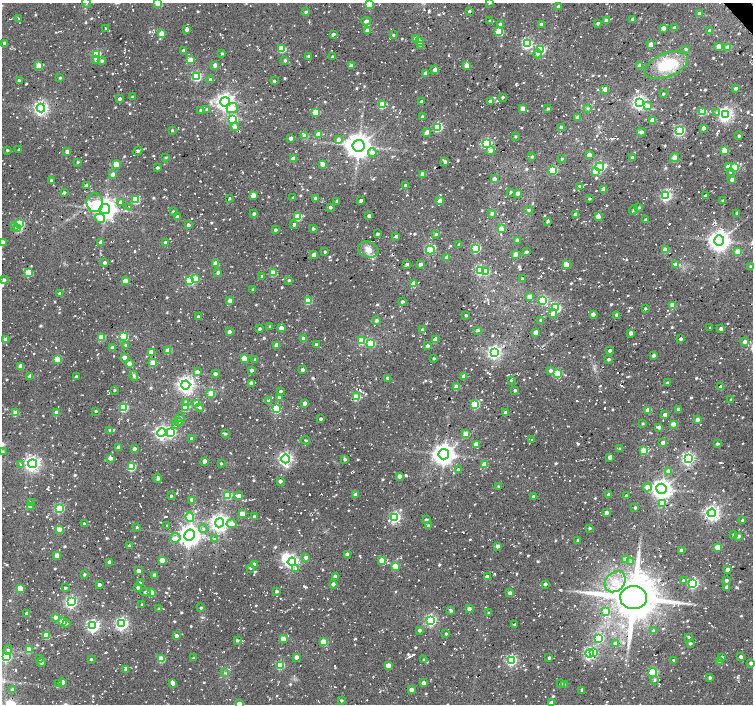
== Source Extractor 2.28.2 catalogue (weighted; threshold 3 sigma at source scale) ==
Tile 10 of 4 x 4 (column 2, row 3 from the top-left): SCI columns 1528-3029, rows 1627-3030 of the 6035 x 5996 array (HDU 1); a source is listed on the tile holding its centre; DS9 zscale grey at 2 x 2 block average (1 PNG px = mean of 2 x 2 image px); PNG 755 x 706 px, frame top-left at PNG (2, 3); each listed source drawn as its Kron ellipse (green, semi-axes under 4 px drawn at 4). Shown black and unused: <1% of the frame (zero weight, under 2 of 3 exposures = <1% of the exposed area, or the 3 px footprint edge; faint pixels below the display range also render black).
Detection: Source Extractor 2.28.2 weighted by HDU 2 'WHT'; one run over the whole footprint, this tile lists its part. Background 0.055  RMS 0.0084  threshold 0.0377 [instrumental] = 3 sigma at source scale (4.5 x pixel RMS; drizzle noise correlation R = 1.50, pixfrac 1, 0.0396/0.0396 arcsec/px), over >= 5 px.
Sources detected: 1113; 3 inside a brighter object's white glare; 33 cosmic-ray / hot-pixel residue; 2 long thin detections or spike segments (spike, bleed or trail) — neither listed nor drawn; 1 coinciding with a brighter row at this scale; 9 inside a brighter listed object's ellipse — not listed separately; of the other 1065, all 500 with FLUX_AUTO >= 2.44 (the completeness limit of this list) listed and drawn (565 fainter detections not listed), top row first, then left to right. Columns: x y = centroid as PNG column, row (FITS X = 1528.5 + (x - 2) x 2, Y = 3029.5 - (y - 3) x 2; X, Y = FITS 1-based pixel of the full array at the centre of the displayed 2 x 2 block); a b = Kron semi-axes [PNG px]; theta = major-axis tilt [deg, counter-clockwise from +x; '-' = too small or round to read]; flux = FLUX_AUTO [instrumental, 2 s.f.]
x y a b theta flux
86 3 5 3 - 2.7
158 3 3 3 - 45
490 3 3 2 - 3.9
369 5 4 3 - 65
558 6 2 2 - 5.1
469 11 2 2 - 2.9
306 12 3 3 - 3.8
699 14 3 2 - 9.7
19 18 2 2 - 3.2
633 19 2 2 - 8.8
366 21 5 3 - 7.3
489 21 3 2 - 2.9
607 21 4 3 - 14
598 23 2 2 - 4.6
500 24 3 3 - 3.5
541 24 3 3 - 4.3
663 28 3 3 - 13
675 28 3 2 - 13
106 29 3 2 - 2.9
187 30 3 3 - 6.7
367 31 3 3 - 16
710 31 3 3 - 11
499 32 3 3 - 76
161 33 3 3 - 34
333 34 3 2 - 6
393 35 2 2 - 3.7
416 39 3 3 - 19
420 42 3 3 - 20
5 43 2 2 - 7.3
527 44 4 3 - 210
651 44 3 3 - 19
421 46 4 3 - 2.6
719 46 3 3 - 17
728 48 3 3 - 24
282 49 3 3 - 79
686 49 3 2 - 3.1
540 50 3 3 - 120
183 51 3 2 - 5.4
96 54 3 3 - 130
222 54 3 2 - 3.4
537 54 4 4 - 5.2
308 56 3 2 - 3.1
332 57 3 2 - 3
96 60 4 3 - 4.5
190 60 3 3 - 34
285 60 3 3 - 4
102 61 3 3 - 4.3
39 65 3 3 - 48
215 65 3 3 - 10
467 65 3 3 - 23
666 65 23 11 22 75
351 66 3 2 - 11
639 66 3 3 - 10
435 70 3 3 - 21
426 73 3 3 - 11
197 76 3 3 - 150
60 78 3 2 - 2.5
211 80 3 3 - 6.7
19 81 2 2 - 4.9
274 81 2 2 - 3.2
736 88 3 2 - 6.4
605 89 3 3 - 16
663 94 2 2 - 3.3
132 97 3 2 - 3
503 97 2 2 - 3.8
120 99 3 2 - 6.3
490 101 3 3 - 10
225 102 5 4 - 950
421 102 2 2 - 6
640 103 4 4 - 490
382 105 3 3 - 74
647 106 4 4 - 10
41 108 4 4 - 540
232 108 6 5 - 20
548 108 3 2 - 2.7
522 109 3 3 - 17
588 109 3 3 - 2.6
201 110 3 3 - 3.5
207 110 3 3 - 3.3
316 112 3 3 - 61
702 112 3 3 - 65
716 112 3 2 - 2.8
725 115 4 4 - 570
422 117 2 2 - 3.1
578 117 3 2 - 13
233 120 4 3 - 160
653 120 3 3 - 27
235 127 4 3 - 9.6
438 127 3 3 - 140
561 128 3 2 - 15
704 128 3 3 - 11
172 130 2 2 - 3
679 131 3 3 - 210
641 132 4 3 - 7.3
426 133 3 3 - 7.2
318 134 3 3 - 26
305 136 3 3 - 31
739 136 2 2 - 3.4
515 137 2 2 - 2.5
291 138 3 2 - 8.7
338 140 4 3 - 10
487 144 4 3 - 240
359 146 6 5 - 2300
7 150 2 2 - 3.2
19 150 3 2 - 3.8
67 151 3 2 - 6.1
138 151 5 3 - 3.6
491 151 4 4 - 8.6
724 151 3 3 - 45
372 152 4 4 - 8.6
589 155 3 3 - 15
532 157 3 3 - 2.8
632 157 2 2 - 2.9
166 158 3 3 - 2.6
675 158 5 4 - 9.4
293 159 3 3 - 15
562 159 2 2 - 2.8
78 162 2 2 - 2.8
445 162 3 3 - 5.9
116 164 3 3 - 53
322 164 3 3 - 15
600 167 4 3 - 230
728 167 3 3 - 19
157 168 3 3 - 3.3
735 168 3 3 - 68
553 170 4 3 - 95
595 171 4 3 - 19
730 173 4 3 - 2.8
113 174 3 3 - 9
423 174 3 3 - 17
494 179 3 3 - 8.1
732 179 3 3 - 7.3
51 181 2 2 - 4.3
87 185 3 2 - 9.5
405 186 3 2 - 16
579 186 2 2 - 3.8
604 189 3 3 - 17
511 192 2 2 - 4.2
64 193 3 2 - 3.5
517 193 3 2 - 11
253 195 3 3 - 24
666 196 4 3 - 240
705 196 3 2 - 5.1
229 198 3 2 - 3.5
293 198 3 3 - 2.8
315 198 3 3 - 5.1
589 199 2 2 - 2.6
136 200 3 3 - 80
336 201 2 2 - 4.1
361 201 2 2 - 7
440 201 3 3 - 14
723 201 3 3 - 3.7
120 202 3 3 - 6
95 203 9 8 - 29
128 206 2 2 - 2.5
330 207 3 3 - 4.4
639 208 3 2 - 3.1
105 209 5 5 - 1700
528 210 4 3 - 3.3
633 210 5 3 - 3.8
173 211 3 2 - 2.5
737 213 3 2 - 2.4
254 214 3 2 - 5.1
492 214 3 3 - 5.8
575 214 3 2 - 11
369 216 3 2 - 8.2
598 216 3 3 - 24
177 217 3 2 - 6.5
297 217 3 3 - 62
100 218 5 4 - 30
646 220 2 2 - 8.1
547 221 3 2 - 3.3
20 224 3 3 - 93
294 224 3 3 - 4.6
188 225 3 3 - 5.1
15 226 4 3 - 10
313 228 3 3 - 3.2
18 229 3 3 - 59
501 229 3 3 - 22
275 230 2 2 - 4.2
377 234 2 2 - 4.5
436 234 3 2 - 2.5
396 236 3 2 - 4.9
517 240 3 3 - 8.2
719 241 5 5 - 1500
101 242 3 3 - 9.5
2 243 3 3 - 30
166 243 3 2 - 9
459 244 3 2 - 3.9
368 249 10 7 -19 15
475 249 4 3 - 130
430 250 4 3 - 82
665 250 3 3 - 30
325 252 2 2 - 4
526 252 3 2 - 3.9
738 252 3 3 - 40
516 254 3 3 - 26
314 255 3 3 - 11
447 258 3 3 - 21
104 263 2 2 - 5.3
216 263 3 3 - 28
407 264 3 2 - 4.6
420 264 3 3 - 5.4
566 264 3 3 - 42
676 264 4 3 - 16
750 266 3 3 - 2.7
480 271 3 3 - 170
486 272 3 3 - 45
28 273 3 3 - 75
218 273 3 3 - 5.1
273 273 3 3 - 50
262 276 3 2 - 4.6
195 279 3 3 - 53
522 279 3 2 - 3
4 280 4 4 - 4.5
190 280 3 3 - 100
289 280 3 3 - 3.3
125 281 3 3 - 31
414 283 3 3 - 11
253 289 3 3 - 3
60 294 3 3 - 9.3
530 297 3 3 - 32
543 300 3 3 - 110
230 301 3 3 - 15
308 301 3 3 - 59
402 302 2 2 - 4.2
672 305 3 3 - 17
556 308 4 3 - 180
645 309 3 2 - 2.7
553 314 4 3 - 8
593 314 3 3 - 9
466 315 3 2 - 3.4
617 315 3 3 - 7.7
198 316 3 2 - 3.4
376 320 3 3 - 4.3
541 320 2 2 - 6.4
270 327 3 2 - 3.8
281 328 3 3 - 16
710 328 2 2 - 3.4
259 329 4 2 - 3.1
721 329 3 3 - 6.3
422 330 2 2 - 3
478 330 3 3 - 4.3
229 332 2 2 - 7.6
536 332 3 3 - 19
631 333 3 3 - 6.6
123 337 3 3 - 120
101 338 3 3 - 55
6 339 3 3 - 17
304 339 3 3 - 15
435 339 3 3 - 24
680 339 3 3 - 4.6
362 341 3 3 - 58
745 342 3 3 - 8.3
371 343 3 3 - 77
126 345 3 3 - 4.1
276 345 3 2 - 11
316 345 3 2 - 5.2
428 346 3 3 - 6.9
112 348 3 3 - 17
168 351 3 3 - 35
610 351 2 2 - 6.8
151 352 3 3 - 24
494 352 4 4 - 420
654 355 3 2 - 5.5
124 357 3 3 - 12
244 358 3 3 - 43
434 358 2 2 - 3.5
57 359 3 3 - 80
609 359 2 2 - 4.8
255 360 3 2 - 3.4
129 363 3 3 - 13
153 363 3 3 - 28
20 366 3 3 - 12
302 369 2 2 - 8.3
251 370 3 3 - 4.3
550 371 3 3 - 5.7
197 372 3 3 - 9.5
215 374 3 2 - 8.9
557 374 3 3 - 96
30 376 3 3 - 13
134 376 5 4 - 3
464 376 3 3 - 20
76 377 2 2 - 3.8
387 378 3 3 - 4
511 380 3 2 - 2.4
251 383 3 2 - 12
667 383 2 2 - 3.6
186 385 4 4 - 800
457 387 3 3 - 36
721 387 3 2 - 14
114 390 2 2 - 2.7
515 390 3 3 - 3.9
280 391 3 2 - 3.3
211 393 3 3 - 50
356 397 3 3 - 66
279 398 3 3 - 6.6
731 400 3 2 - 4.8
269 401 3 3 - 7.3
186 403 4 4 - 4.5
196 403 3 3 - 37
305 403 3 3 - 11
475 405 3 3 - 100
186 407 3 3 - 52
199 407 4 3 - 3.4
124 408 3 3 - 95
276 409 3 3 - 110
678 409 3 3 - 4.2
648 410 3 3 - 30
96 411 2 2 - 2.9
57 412 3 3 - 17
16 413 3 3 - 39
506 413 3 3 - 16
665 415 3 3 - 8.9
180 418 5 3 - 3
321 419 2 2 - 4.5
697 419 3 3 - 14
178 421 3 3 - 8.6
643 424 3 3 - 2.8
673 424 3 3 - 18
176 426 3 3 - 2.5
659 427 3 3 - 6.1
110 430 3 2 - 3.9
171 432 4 4 - 180
162 433 4 4 - 430
225 434 3 3 - 3.3
466 434 3 3 - 28
191 439 3 2 - 5.8
306 440 4 2 - 2.8
531 440 2 2 - 2.6
663 443 3 2 - 7.8
476 444 3 3 - 21
717 444 3 2 - 4.7
118 447 3 3 - 12
134 449 3 2 - 7.6
620 449 3 3 - 2.9
644 451 3 3 - 53
3 452 3 2 - 2.8
444 454 5 5 - 1600
610 457 3 3 - 14
110 458 3 3 - 13
688 458 4 4 - 360
285 459 4 4 - 500
345 459 3 3 - 4.7
204 461 3 3 - 13
221 463 3 2 - 2.5
33 464 4 4 - 600
484 464 3 3 - 35
21 465 4 3 - 3.3
131 467 3 3 - 92
458 470 3 3 - 3.4
668 471 3 3 - 9
399 476 3 3 - 12
158 478 5 3 - 5.8
280 481 3 3 - 7.7
498 486 3 2 - 2.7
647 487 4 4 - 11
662 489 5 5 - 1200
228 495 3 3 - 79
356 495 3 3 - 19
609 495 3 2 - 13
171 496 2 2 - 2.7
239 496 3 3 - 25
626 496 2 2 - 6.6
534 497 3 3 - 5.2
192 500 3 3 - 11
32 503 3 3 - 2.6
663 503 4 3 - 24
30 507 3 3 - 14
59 508 4 3 - 180
635 508 2 2 - 3.9
242 513 4 3 - 17
606 513 3 2 - 9.8
712 513 4 4 - 560
254 516 2 2 - 4.4
190 517 4 3 - 70
395 517 4 4 - 220
426 520 3 3 - 5
742 520 2 2 - 2.7
219 523 4 4 - 920
84 524 2 2 - 4.6
232 524 5 4 - 15
167 526 2 2 - 2.9
428 526 3 3 - 6
137 527 3 3 - 2.8
203 528 4 4 - 3.4
590 528 2 2 - 3.6
59 529 3 3 - 23
190 535 5 5 - 1500
733 535 3 2 - 3.6
739 536 3 3 - 5.2
175 538 5 4 - 9.2
214 539 2 2 - 2.5
578 540 3 2 - 3
129 546 3 3 - 3.7
498 546 3 3 - 7.5
718 547 3 3 - 50
681 550 3 2 - 7.4
347 554 3 2 - 7
57 555 3 3 - 23
306 557 3 3 - 8.3
625 559 4 4 - 8.9
162 560 3 3 - 28
382 560 3 3 - 27
631 561 3 3 - 3.6
109 562 3 3 - 16
292 562 4 4 - 400
254 564 3 3 - 18
395 566 3 3 - 55
250 568 3 3 - 2.6
296 569 4 4 - 4.7
727 569 3 2 - 6.8
138 571 3 3 - 16
84 575 3 3 - 2.6
154 575 3 2 - 9.1
335 576 3 2 - 8.2
487 577 3 2 - 9.7
683 580 2 2 - 2.7
726 580 3 2 - 4.9
615 582 11 9 44 26
140 583 3 2 - 2.5
333 584 2 2 - 7.4
545 584 2 2 - 6.2
693 584 4 3 - 220
99 585 2 2 - 6.6
727 587 3 2 - 9.5
20 588 3 3 - 52
65 588 2 2 - 3.1
138 588 3 2 - 5.8
276 591 2 2 - 4.4
146 592 5 3 - 3.9
152 593 3 3 - 39
510 593 3 3 - 7.9
633 598 13 11 1 7800
71 602 4 4 - 270
142 605 2 2 - 2.8
201 608 3 3 - 2.9
159 609 3 2 - 2.9
469 609 3 3 - 9.6
451 611 4 3 - 4.9
606 611 3 3 - 47
27 613 2 2 - 5.6
489 613 3 2 - 3.3
55 617 3 3 - 9.5
431 620 4 4 - 260
63 622 3 3 - 42
66 623 3 3 - 3.1
122 624 4 4 - 370
515 624 3 2 - 4.3
93 626 4 4 - 360
419 630 3 2 - 5.4
653 630 3 2 - 2.7
446 634 3 2 - 3
46 635 3 3 - 46
176 636 3 2 - 8.9
689 637 2 2 - 2.9
599 638 4 3 - 100
283 639 3 3 - 34
237 640 2 2 - 4.3
323 642 3 3 - 51
615 643 3 3 - 6.8
690 644 3 2 - 3.7
8 650 5 3 - 3.3
29 650 3 3 - 43
589 653 4 4 - 230
593 653 3 3 - 80
6 657 3 3 - 130
296 657 3 3 - 14
722 657 3 2 - 5.7
741 657 2 2 - 8.6
193 658 4 3 - 2.7
549 658 3 2 - 3.5
40 659 3 3 - 2.8
91 659 2 2 - 2.6
161 659 3 3 - 60
424 660 3 2 - 3.6
511 660 4 3 - 230
674 661 4 3 - 4
41 662 3 3 - 7
720 662 3 3 - 9.2
751 663 3 3 - 5.9
280 665 3 3 - 92
388 665 3 3 - 27
126 669 4 2 - 12
225 673 4 3 - 2.5
653 673 4 3 - 140
710 678 3 2 - 4.7
654 680 3 3 - 2.8
62 682 3 3 - 22
59 683 3 3 - 2.5
173 683 3 3 - 11
424 683 3 3 - 9.4
561 684 3 2 - 4.4
565 685 3 3 - 4.3
12 690 3 3 - 7.6
411 690 3 3 - 15
582 690 2 2 - 2.9
341 700 3 2 - 3.1
551 703 3 2 - 14
239 704 3 3 - 24
Isophote crosses this tile's border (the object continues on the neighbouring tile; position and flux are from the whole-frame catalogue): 7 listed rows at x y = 86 3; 158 3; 490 3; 369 5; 2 243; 551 703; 239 704